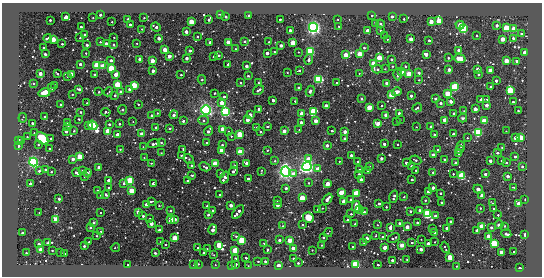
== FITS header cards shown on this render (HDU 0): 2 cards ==
NAXIS1  =                  540 / length of data axis 1
NAXIS2  =                  274 / length of data axis 2

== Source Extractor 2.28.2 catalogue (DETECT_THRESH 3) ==
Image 540 x 274 px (HDU 0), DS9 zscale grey, 1 PNG px = 1 image px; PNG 544 x 278 px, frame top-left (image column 1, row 274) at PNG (2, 3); each listed source drawn as its Kron ellipse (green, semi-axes under 4 px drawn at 4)
Background -107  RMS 190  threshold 584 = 3 sigma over >= 5 px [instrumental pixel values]
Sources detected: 510; of the 510, the 500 brightest by FLUX_AUTO listed and drawn (10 fainter detections omitted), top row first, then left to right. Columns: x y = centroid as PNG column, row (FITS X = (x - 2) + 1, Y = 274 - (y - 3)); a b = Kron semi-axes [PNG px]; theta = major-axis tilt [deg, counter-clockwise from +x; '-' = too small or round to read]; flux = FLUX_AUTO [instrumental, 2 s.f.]
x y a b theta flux
220 14 3 2 - 2.9e+04
100 15 3 3 - 4.7e+04
372 15 3 2 - 2.7e+04
249 16 3 3 - 6.2e+04
66 17 4 3 - 2.6e+05
226 17 3 3 - 4.3e+04
392 17 3 3 - 6.5e+04
93 18 2 2 - 7.2e+03
144 18 2 2 - 1.1e+04
128 19 3 3 - 1.2e+05
280 19 3 2 - 2.7e+04
338 19 2 2 - 9.1e+03
404 19 3 3 - 2.2e+04
50 20 3 3 - 3.9e+04
209 20 4 3 - 5.9e+04
439 21 4 3 - 1.2e+06
112 22 3 2 - 1.2e+04
191 22 3 3 - 1.4e+06
431 22 4 4 - 7.4e+04
375 23 3 3 - 1.9e+04
381 24 4 3 - 4.3e+04
130 25 3 3 - 1.0e+05
460 25 4 3 - 4.8e+05
497 25 3 3 - 8.3e+04
339 26 2 2 - 9.7e+03
81 27 3 2 - 1.7e+04
156 27 5 3 - 9.6e+04
313 27 5 4 - 5.9e+06
463 28 3 3 - 6.2e+06
506 28 3 3 - 2.1e+06
142 29 2 2 - 8.9e+03
514 29 3 3 - 1.3e+06
290 30 3 3 - 9.6e+04
380 30 3 2 - 1.5e+04
368 31 3 3 - 3.9e+05
186 32 3 3 - 2.1e+05
522 34 3 3 - 9.4e+04
85 35 3 3 - 7.7e+04
384 36 3 2 - 1.4e+04
477 36 3 2 - 2.3e+04
114 37 2 2 - 7.9e+03
197 37 3 2 - 1.4e+04
48 38 4 3 - 5.2e+04
80 38 3 2 - 1.2e+04
159 38 3 3 - 1.4e+05
513 38 3 3 - 3.2e+04
53 39 3 3 - 9.0e+05
387 39 3 2 - 1.5e+04
411 39 3 3 - 2.8e+05
502 39 3 3 - 4.6e+05
429 40 3 3 - 3.9e+04
245 41 3 3 - 5.7e+04
100 42 3 2 - 1.0e+04
210 42 3 3 - 1.6e+05
228 42 3 3 - 7.1e+05
269 42 2 2 - 1.2e+04
106 43 3 3 - 1.2e+05
137 43 3 2 - 1.3e+04
293 43 3 3 - 9.7e+05
62 44 3 3 - 2.6e+04
87 45 3 3 - 5.7e+04
113 45 3 2 - 1.0e+04
281 45 3 3 - 1.4e+05
44 48 3 3 - 3.1e+04
364 48 4 3 - 1.4e+04
235 49 3 2 - 1.6e+04
165 50 3 3 - 5.4e+05
190 50 3 3 - 6.3e+04
459 50 3 3 - 2.8e+05
310 51 3 3 - 5.4e+06
274 52 3 2 - 1.3e+04
298 52 2 2 - 1.1e+04
86 53 2 2 - 9.0e+03
267 53 3 3 - 1.3e+05
525 53 3 3 - 3.5e+05
45 54 3 3 - 2.8e+04
360 54 3 3 - 9.6e+05
426 54 3 3 - 2.2e+05
219 55 3 3 - 2.9e+04
346 55 3 3 - 6.1e+05
169 56 3 3 - 2.9e+05
213 57 3 3 - 1.8e+04
379 57 4 3 - 9.4e+05
187 58 3 3 - 1.2e+05
448 58 3 2 - 2.0e+04
459 58 6 3 -11 7.0e+05
140 59 3 3 - 2.9e+05
392 59 3 3 - 4.3e+04
111 60 3 3 - 2.2e+04
309 60 5 4 - 2.4e+04
152 61 3 3 - 5.9e+05
506 61 3 3 - 6.3e+05
516 61 3 3 - 8.0e+04
373 63 4 3 - 8.2e+05
80 64 3 3 - 9.5e+04
228 64 4 3 - 3.3e+04
97 65 3 3 - 3.0e+06
103 66 3 3 - 8.1e+05
246 66 3 3 - 1.1e+05
393 66 3 2 - 1.4e+04
405 66 3 3 - 2.7e+04
111 68 3 3 - 2.0e+06
377 69 5 3 - 4.0e+04
385 69 3 2 - 1.1e+04
477 69 3 3 - 1.8e+05
299 70 3 3 - 2.3e+04
449 70 3 3 - 1.3e+05
153 71 3 3 - 1.2e+05
490 71 3 3 - 1.1e+06
287 72 2 2 - 7.8e+03
402 72 3 3 - 9.6e+05
40 73 3 3 - 2.9e+05
359 73 2 2 - 7.9e+03
419 73 3 3 - 7.2e+04
57 74 3 2 - 1.3e+04
71 74 3 3 - 5.7e+05
116 74 3 3 - 4.9e+05
398 74 6 4 88 6.2e+04
409 74 3 3 - 1.4e+06
479 74 3 3 - 4.9e+04
95 75 3 3 - 8.9e+04
181 75 3 3 - 2.1e+04
67 76 3 3 - 2.8e+04
248 76 3 2 - 2.9e+04
319 79 4 3 - 4.8e+06
202 80 4 4 - 2.7e+04
419 80 3 3 - 1.3e+04
496 81 3 3 - 1.0e+05
33 83 3 2 - 1.9e+04
240 83 3 2 - 1.5e+04
258 83 3 2 - 1.8e+04
337 83 3 2 - 1.8e+04
387 83 3 3 - 2.8e+05
55 85 3 3 - 1.8e+04
117 85 3 3 - 2.6e+06
134 85 3 3 - 1.7e+06
455 87 3 3 - 5.1e+06
491 87 3 3 - 8.6e+04
52 88 3 3 - 3.4e+04
299 88 3 3 - 1.1e+05
79 89 3 3 - 2.8e+04
130 89 4 3 - 6.5e+04
258 90 6 3 33 5.8e+04
510 90 3 3 - 2.5e+06
310 91 5 4 - 2.9e+04
45 92 6 4 19 2.5e+05
99 92 3 3 - 2.3e+04
109 92 5 2 - 1.4e+04
121 92 3 3 - 1.8e+05
397 92 5 3 - 6.1e+04
215 93 3 2 - 1.1e+04
447 93 3 3 - 1.1e+06
72 94 3 2 - 1.2e+04
115 95 3 3 - 3.4e+04
391 95 3 3 - 1.1e+06
411 96 3 3 - 8.8e+04
224 97 3 3 - 2.2e+04
361 98 3 3 - 2.9e+04
435 99 3 3 - 7.4e+04
273 100 3 3 - 1.1e+05
481 100 4 3 - 1.2e+05
487 100 3 3 - 6.6e+04
295 101 3 3 - 2.2e+04
451 101 3 3 - 1.7e+05
513 102 3 3 - 2.7e+04
87 103 2 2 - 9.7e+03
222 103 3 3 - 3.9e+05
441 103 3 3 - 6.4e+04
61 104 3 2 - 1.1e+04
138 104 3 2 - 2.0e+04
382 105 3 2 - 2.0e+04
487 105 3 3 - 1.6e+05
326 106 3 3 - 4.7e+05
369 107 3 3 - 9.1e+05
417 108 5 3 - 2.9e+04
259 109 3 3 - 1.0e+05
475 109 3 3 - 3.2e+05
122 110 5 4 - 1.7e+04
206 110 5 4 - 5.7e+06
313 111 4 3 - 2.8e+06
464 111 2 2 - 9.5e+03
518 111 3 2 - 1.9e+04
81 112 3 3 - 2.6e+04
106 112 5 2 - 3.3e+04
225 112 4 4 - 4.3e+06
157 113 3 3 - 1.5e+04
301 113 3 3 - 2.3e+05
399 113 3 3 - 8.5e+04
454 113 3 3 - 6.0e+04
151 115 3 3 - 2.5e+04
174 115 4 3 - 1.1e+05
250 115 3 3 - 2.0e+05
386 115 3 3 - 3.8e+05
45 117 3 3 - 3.7e+04
23 118 5 2 - 1.0e+04
463 118 4 3 - 2.1e+04
79 119 3 2 - 1.4e+04
400 119 3 2 - 9.9e+03
204 120 5 4 - 2.4e+04
247 120 3 3 - 2.4e+05
445 120 3 3 - 4.6e+05
183 121 3 3 - 5.5e+04
316 121 3 3 - 2.8e+05
484 121 3 3 - 1.8e+06
133 122 4 2 - 8.0e+03
301 122 3 3 - 1.1e+05
397 122 3 3 - 1.3e+04
32 123 3 3 - 6.8e+04
67 123 3 3 - 4.1e+04
109 124 3 3 - 4.6e+04
119 124 3 2 - 2.3e+04
378 124 4 3 - 9.2e+04
88 125 3 3 - 3.2e+05
93 125 5 3 - 4.9e+06
267 126 4 2 - 1.4e+04
431 126 3 3 - 4.5e+04
68 127 2 2 - 1.2e+04
156 127 4 3 - 1.5e+04
257 127 3 3 - 5.8e+04
416 127 2 2 - 7.7e+03
170 128 3 3 - 2.2e+04
222 129 3 3 - 3.1e+05
299 130 3 2 - 7.8e+03
66 131 3 3 - 9.5e+04
74 131 3 3 - 1.1e+04
108 131 3 3 - 1.7e+06
208 131 5 3 - 1.1e+05
228 131 3 3 - 2.1e+04
284 131 3 3 - 2.6e+05
332 131 3 3 - 3.1e+04
506 131 2 2 - 7.2e+03
261 132 3 3 - 2.9e+04
345 132 3 3 - 2.0e+05
478 132 3 3 - 5.8e+06
34 133 3 2 - 1.0e+04
117 134 3 3 - 1.5e+05
142 134 3 3 - 3.1e+05
240 134 3 3 - 1.7e+06
434 134 3 3 - 3.6e+04
454 134 3 3 - 1.6e+05
231 136 3 2 - 1.1e+04
27 137 3 2 - 1.2e+04
42 138 7 5 -43 5.4e+05
467 138 3 2 - 1.2e+04
515 138 3 3 - 1.8e+05
520 138 3 3 - 2.2e+06
51 139 3 3 - 4.4e+04
345 139 3 3 - 1.5e+05
22 140 3 3 - 9.3e+04
18 141 3 3 - 4.5e+05
161 143 3 3 - 2.1e+04
207 143 3 3 - 5.5e+04
154 144 6 3 18 7.4e+04
384 144 3 3 - 8.6e+04
397 144 2 2 - 9.8e+03
38 145 3 2 - 1.5e+04
222 145 3 3 - 2.8e+04
327 145 3 3 - 1.1e+05
18 146 3 3 - 5.4e+04
461 146 4 3 - 4.2e+04
143 147 3 3 - 9.0e+03
502 147 3 2 - 1.2e+04
50 149 2 2 - 1.3e+04
120 149 3 3 - 1.8e+04
183 149 3 2 - 1.0e+04
460 149 3 2 - 1.5e+04
222 150 4 3 - 3.5e+05
267 150 3 2 - 1.3e+04
438 150 3 3 - 3.0e+04
240 152 3 3 - 2.0e+06
161 153 2 2 - 8.6e+03
458 153 4 3 - 2.0e+04
498 153 3 3 - 3.3e+04
181 155 3 3 - 1.7e+04
351 155 3 3 - 8.9e+04
433 155 3 3 - 1.7e+05
80 157 3 3 - 1.5e+06
515 157 3 3 - 3.7e+04
144 158 3 2 - 7.9e+03
381 158 3 3 - 1.1e+05
73 159 3 3 - 1.4e+05
189 159 5 4 - 1.7e+04
308 159 3 3 - 3.2e+05
444 159 3 3 - 2.0e+04
416 160 5 3 - 2.4e+04
275 161 3 3 - 1.9e+04
339 161 2 2 - 8.1e+03
490 161 3 3 - 1.3e+05
502 161 3 3 - 6.4e+04
33 162 4 4 - 4.2e+06
358 162 4 3 - 2.1e+04
506 162 3 3 - 2.8e+04
151 163 3 3 - 1.4e+04
246 163 4 3 - 1.8e+05
406 163 3 3 - 5.8e+04
455 163 3 3 - 3.6e+04
215 164 3 3 - 1.8e+06
191 165 3 2 - 1.3e+04
235 165 3 2 - 9.9e+03
307 166 5 4 - 6.1e+06
411 166 3 3 - 5.6e+04
522 166 3 3 - 2.7e+04
205 167 6 3 -28 2.6e+04
369 167 3 3 - 2.3e+04
99 168 3 3 - 2.4e+05
317 169 3 3 - 1.8e+05
46 170 3 3 - 9.9e+04
82 170 2 2 - 1.2e+04
359 170 3 3 - 6.4e+04
416 170 3 3 - 1.7e+04
39 171 3 3 - 3.8e+04
233 171 4 3 - 8.1e+04
261 171 4 2 - 1.0e+04
367 171 2 2 - 1.1e+04
51 172 3 2 - 1.7e+04
285 172 5 4 - 5.9e+06
433 172 3 3 - 1.3e+04
76 173 4 3 - 3.2e+04
87 173 4 3 - 7.6e+04
221 173 3 3 - 9.2e+04
293 174 3 3 - 2.8e+05
359 174 3 3 - 1.1e+05
453 174 3 3 - 2.0e+04
485 174 3 3 - 8.4e+04
192 175 3 2 - 1.5e+04
85 176 3 3 - 7.2e+04
462 176 3 3 - 4.6e+06
508 176 3 3 - 1.4e+05
225 178 6 4 68 9.4e+04
248 179 3 3 - 5.3e+04
361 179 3 3 - 7.1e+04
109 180 3 3 - 2.2e+04
412 180 3 3 - 3.5e+04
130 181 3 3 - 3.8e+06
188 181 3 3 - 1.2e+05
124 183 3 3 - 5.9e+04
153 183 3 3 - 9.1e+04
309 183 3 2 - 1.4e+04
30 184 3 3 - 8.5e+04
328 184 4 3 - 4.9e+05
514 187 3 2 - 1.1e+04
109 188 3 2 - 1.5e+04
286 188 3 3 - 6.6e+04
433 188 3 3 - 1.5e+05
478 189 5 3 - 8.9e+04
98 190 3 2 - 1.4e+04
132 191 3 3 - 1.3e+06
341 192 3 3 - 7.2e+05
429 192 3 3 - 4.3e+05
441 193 3 3 - 2.7e+04
356 194 3 3 - 3.1e+06
100 195 3 2 - 9.6e+03
106 195 3 3 - 2.4e+04
220 195 3 3 - 4.3e+04
482 195 3 3 - 3.4e+05
394 197 6 3 75 4.9e+04
404 197 2 2 - 1.1e+04
302 198 3 3 - 1.2e+06
59 199 3 3 - 5.6e+04
327 199 6 3 50 1.5e+05
351 199 3 3 - 2.3e+04
277 200 3 2 - 1.0e+04
425 200 3 2 - 1.6e+04
525 200 3 2 - 2.4e+04
344 201 3 3 - 6.0e+05
151 202 3 3 - 3.1e+04
442 203 3 3 - 1.0e+05
492 203 3 2 - 1.1e+04
146 204 3 3 - 8.7e+04
379 204 4 3 - 7.3e+04
519 204 3 3 - 8.3e+05
231 205 3 3 - 2.0e+05
277 205 3 3 - 3.8e+05
159 206 3 2 - 1.1e+04
207 206 3 2 - 1.1e+04
356 206 5 4 - 1.1e+05
386 207 3 3 - 2.2e+04
322 208 2 2 - 8.9e+03
480 208 3 3 - 1.5e+04
494 208 3 2 - 1.2e+04
318 209 3 2 - 2.3e+04
359 209 3 3 - 4.9e+04
212 210 3 2 - 1.3e+04
420 210 3 3 - 6.6e+04
171 211 3 3 - 3.9e+04
410 211 3 3 - 4.6e+04
138 212 4 3 - 6.7e+04
238 212 8 3 53 1.2e+05
364 212 3 3 - 4.7e+04
39 213 2 2 - 7.3e+03
101 213 2 2 - 9.2e+03
351 214 3 3 - 2.2e+04
428 214 3 3 - 7.7e+06
208 215 3 3 - 3.3e+04
498 215 3 3 - 2.2e+04
143 216 3 3 - 4.1e+04
435 216 3 3 - 7.7e+04
308 217 5 5 - 1.4e+05
56 219 4 3 - 9.1e+05
150 219 3 2 - 1.7e+04
171 219 3 3 - 1.2e+06
175 219 3 3 - 1.3e+05
347 220 3 3 - 3.8e+04
417 222 4 3 - 4.0e+04
451 222 3 3 - 8.9e+04
94 223 3 3 - 5.5e+04
399 223 3 3 - 5.3e+04
151 224 3 3 - 1.8e+05
355 224 3 2 - 1.1e+04
302 225 3 3 - 2.1e+04
377 225 2 2 - 8.1e+03
499 225 4 3 - 4.0e+04
283 226 3 2 - 8.5e+03
481 226 3 3 - 4.3e+05
505 226 2 2 - 9.6e+03
407 227 3 3 - 3.2e+05
491 227 3 3 - 4.4e+04
90 228 3 3 - 2.4e+04
390 228 4 3 - 7.8e+04
433 228 3 3 - 4.6e+04
447 228 3 3 - 4.0e+05
159 230 3 3 - 7.8e+04
213 230 5 3 - 2.7e+05
477 230 3 3 - 2.4e+04
101 231 2 2 - 9.2e+03
435 232 3 3 - 6.9e+04
22 233 3 3 - 4.3e+04
328 233 5 2 - 1.0e+04
506 234 5 3 - 3.5e+04
525 234 3 3 - 1.6e+05
97 236 2 2 - 1.1e+04
236 236 3 3 - 1.6e+04
376 236 3 2 - 1.2e+04
489 236 3 3 - 5.5e+05
323 237 3 3 - 2.7e+04
383 237 3 2 - 3.0e+04
175 238 3 3 - 1.7e+06
367 238 4 3 - 1.4e+05
394 238 6 3 25 2.9e+04
421 239 2 2 - 8.3e+03
242 240 3 3 - 4.3e+06
279 240 3 3 - 8.3e+04
290 240 3 3 - 7.3e+05
89 242 3 3 - 1.6e+04
160 242 2 2 - 1.0e+04
364 242 3 2 - 2.2e+04
435 242 3 2 - 7.9e+03
48 243 4 3 - 3.0e+04
264 243 2 2 - 1.0e+04
412 243 3 2 - 2.0e+04
494 243 3 3 - 3.3e+06
39 244 3 3 - 8.4e+04
428 244 3 3 - 2.8e+05
165 245 3 2 - 1.3e+04
219 245 4 3 - 1.2e+06
321 245 2 2 - 1.2e+04
402 245 4 4 - 5.6e+04
84 246 3 3 - 4.1e+04
198 247 2 2 - 9.3e+03
352 247 3 2 - 1.5e+04
385 247 3 3 - 4.4e+05
445 247 6 2 -69 2.4e+04
115 248 4 2 - 1.2e+04
293 248 3 3 - 5.0e+05
207 249 2 2 - 1.1e+04
421 249 3 3 - 2.2e+05
40 250 3 3 - 7.4e+05
52 250 3 2 - 1.6e+04
235 250 3 3 - 1.5e+06
267 250 3 3 - 2.8e+04
312 250 3 2 - 1.0e+04
501 252 3 3 - 3.6e+05
514 252 3 2 - 2.1e+04
26 253 3 2 - 1.9e+04
61 253 3 2 - 1.4e+04
155 253 3 3 - 1.6e+04
203 253 3 3 - 5.7e+04
64 254 3 3 - 1.9e+04
214 255 3 2 - 7.1e+03
450 257 3 3 - 1.5e+06
246 258 3 3 - 2.0e+04
293 258 3 3 - 3.3e+04
235 259 3 3 - 6.1e+04
407 259 2 2 - 1.2e+04
392 260 3 3 - 1.1e+05
258 261 3 2 - 1.7e+04
265 262 3 3 - 6.8e+04
298 263 3 3 - 2.6e+04
194 264 3 3 - 2.9e+04
198 264 3 2 - 1.1e+04
236 264 3 3 - 2.9e+04
128 265 3 3 - 3.4e+04
215 265 4 2 - 7.8e+03
356 265 3 3 - 5.8e+06
378 265 3 3 - 3.2e+04
231 266 3 3 - 1.5e+04
248 266 4 3 - 1.2e+04
279 266 3 3 - 1.1e+06
456 266 2 2 - 1.2e+04
520 268 3 3 - 6.5e+04
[10 fainter detections neither listed nor drawn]